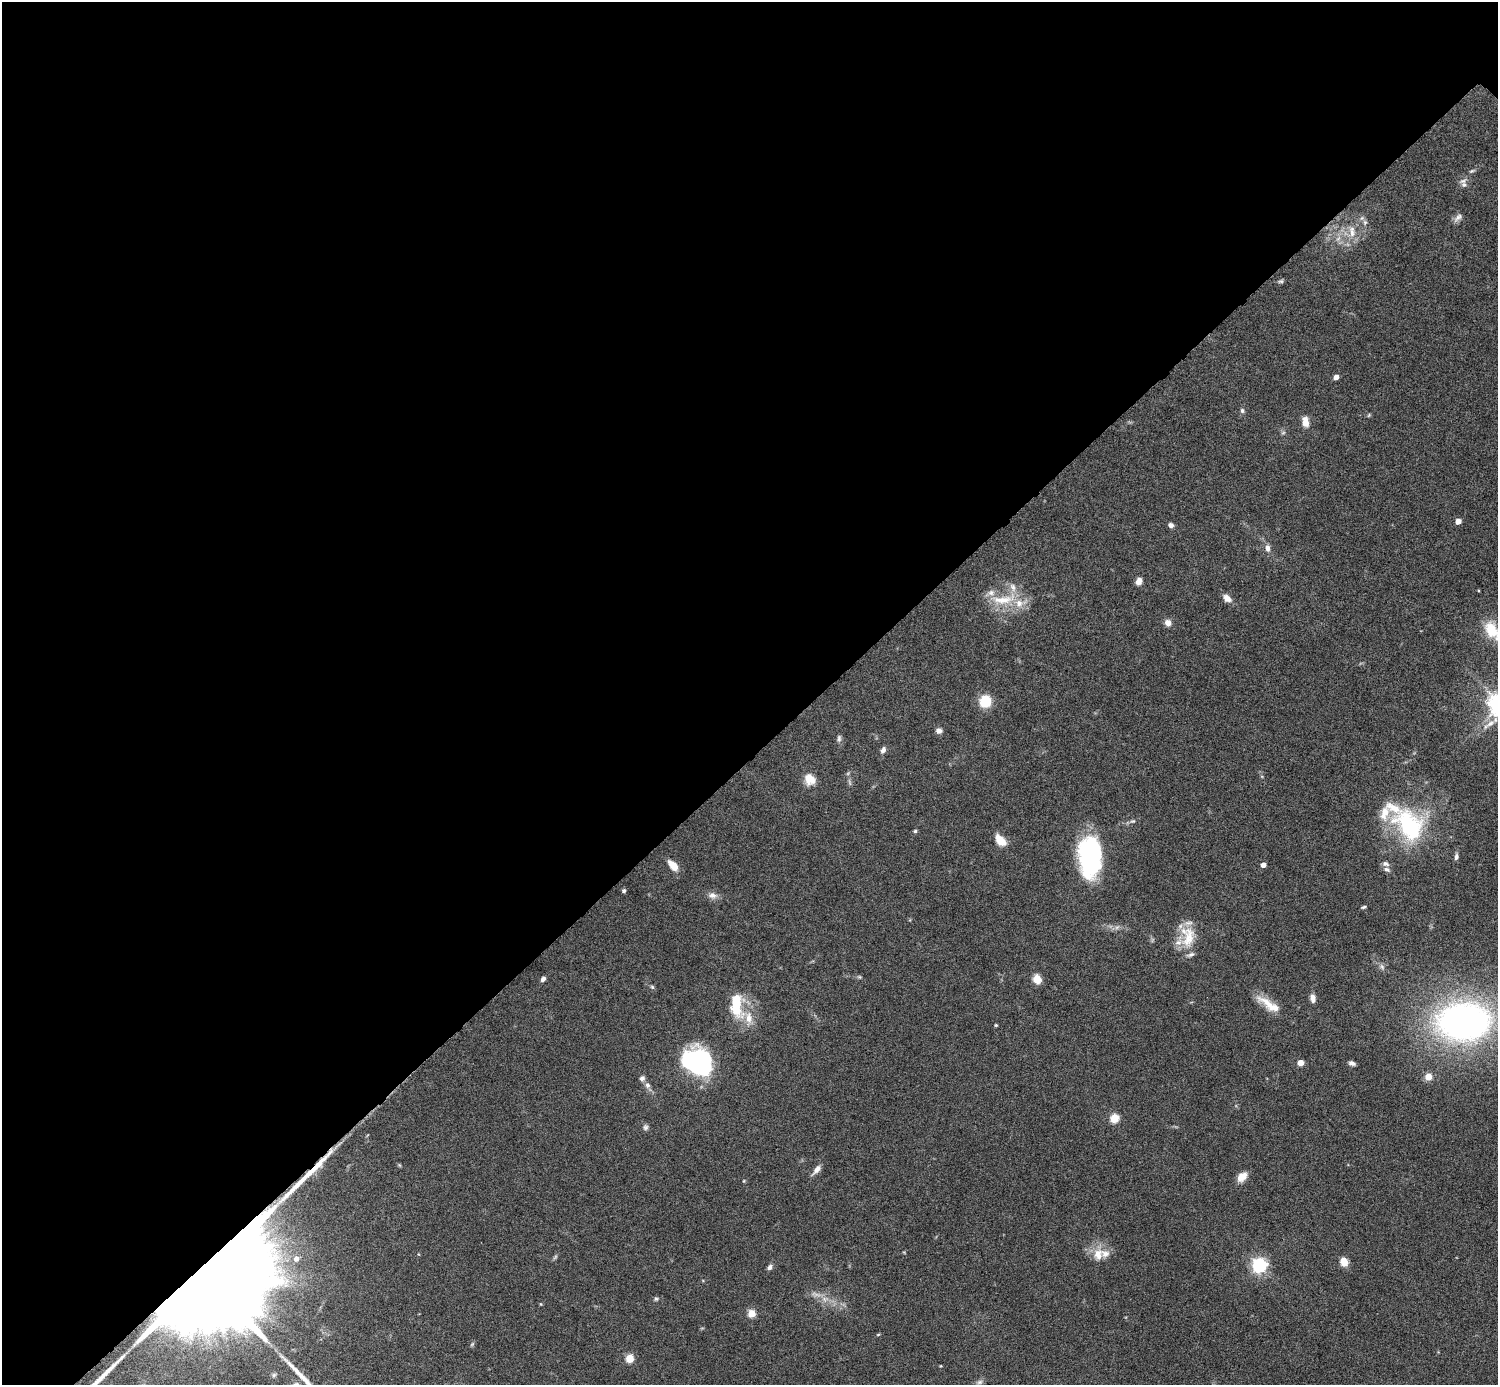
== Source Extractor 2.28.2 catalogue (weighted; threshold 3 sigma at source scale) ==
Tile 5 of 4 x 4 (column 1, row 2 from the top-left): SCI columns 3-1498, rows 3064-4446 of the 5985 x 5985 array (HDU 1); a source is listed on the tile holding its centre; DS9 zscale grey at full resolution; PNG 1500 x 1387 px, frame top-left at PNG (2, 2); no overlay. Shown black and unused: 55% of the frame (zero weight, under 6 of 12 exposures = <1% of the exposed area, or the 3 px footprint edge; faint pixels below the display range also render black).
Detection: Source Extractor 2.28.2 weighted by HDU 2 'WHT'; one run over the whole footprint, this tile lists its part. Background 0.0755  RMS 0.0035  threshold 0.0144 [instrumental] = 3 sigma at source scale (4.09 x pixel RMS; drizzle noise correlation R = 1.36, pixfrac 0.8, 0.05/0.05 arcsec/px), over >= 5 px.
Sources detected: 91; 4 too faint to see at this stretch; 3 long thin detections or spike segments (spike, bleed or trail) — not listed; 9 inside a brighter listed object's ellipse — not listed separately; the other 75 listed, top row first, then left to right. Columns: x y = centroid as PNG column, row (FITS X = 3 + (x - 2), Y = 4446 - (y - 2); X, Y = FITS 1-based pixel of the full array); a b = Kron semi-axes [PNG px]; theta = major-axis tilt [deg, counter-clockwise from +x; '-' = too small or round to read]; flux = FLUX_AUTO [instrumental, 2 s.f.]
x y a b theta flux
1471 171 7 5 26 0.61
1464 185 9 7 -24 1.3
1458 217 14 6 44 1.5
1365 222 8 6 -70 1
1352 231 19 9 -80 3.9
1281 281 7 5 13 0.61
1336 377 4 4 - 2.6
1242 411 7 6 - 0.74
1369 415 6 3 71 0.35
1305 422 9 6 -82 4.2
1458 521 4 4 - 3.6
1171 525 6 5 - 1.1
1267 548 9 7 -82 1.7
1139 581 8 6 68 2.2
1227 598 12 7 -40 2.1
1003 599 41 13 7 11
1168 623 8 7 - 2.2
1491 630 20 13 -55 11
985 701 11 10 - 9.2
1490 723 16 7 34 3
939 731 7 6 - 1.5
839 738 10 5 89 0.91
883 750 8 6 65 1.2
810 779 14 11 -51 4.7
1133 821 8 5 17 0.8
1410 826 46 30 -52 36
915 831 4 4 - 0.51
1000 840 13 7 -47 5.1
1090 856 34 18 -88 53
1456 857 8 5 81 1.1
673 865 14 7 -48 3.8
1263 865 4 4 - 2.4
1387 869 9 6 -19 1.1
624 891 4 4 - 0.82
712 895 14 8 -3 1.9
1364 907 6 4 16 0.53
1188 938 34 17 78 9
1382 967 9 6 -63 1
859 977 5 5 - 0.47
543 979 6 5 - 1.2
1037 979 7 6 - 5.5
652 987 6 5 - 0.53
1313 998 10 6 -81 1.8
736 1005 25 13 -84 13
1269 1005 35 10 -32 6.6
749 1018 18 10 -85 4.4
1464 1021 50 35 0 150
996 1025 4 3 - 0.36
697 1061 25 21 -30 60
1301 1063 4 4 - 4.9
1352 1063 7 4 -19 1.2
1428 1077 5 4 - 7.1
642 1078 7 7 - 1
647 1085 8 7 - 1.2
1114 1118 5 5 - 17
645 1127 8 6 75 0.88
399 1165 6 4 -45 0.37
817 1169 12 6 48 2.2
1242 1177 13 9 43 3.1
744 1181 5 3 - 0.29
1098 1254 17 13 79 5.2
296 1259 7 6 - 2
1344 1262 9 7 -62 3.6
1259 1265 6 6 - 96
770 1267 7 6 - 1
203 1278 70 16 42 41000
816 1294 17 5 -15 2
656 1299 5 5 - 0.52
541 1304 4 4 - 0.29
751 1313 5 5 - 11
878 1335 5 3 - 0.31
472 1344 7 4 45 0.49
630 1358 5 5 - 12
274 1375 6 5 - 0.61
979 1382 8 6 4 1
Overlapping masked pixels (flux is a lower limit): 1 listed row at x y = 203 1278
Isophote crosses this tile's border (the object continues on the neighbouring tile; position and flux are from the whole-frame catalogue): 1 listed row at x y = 1491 630